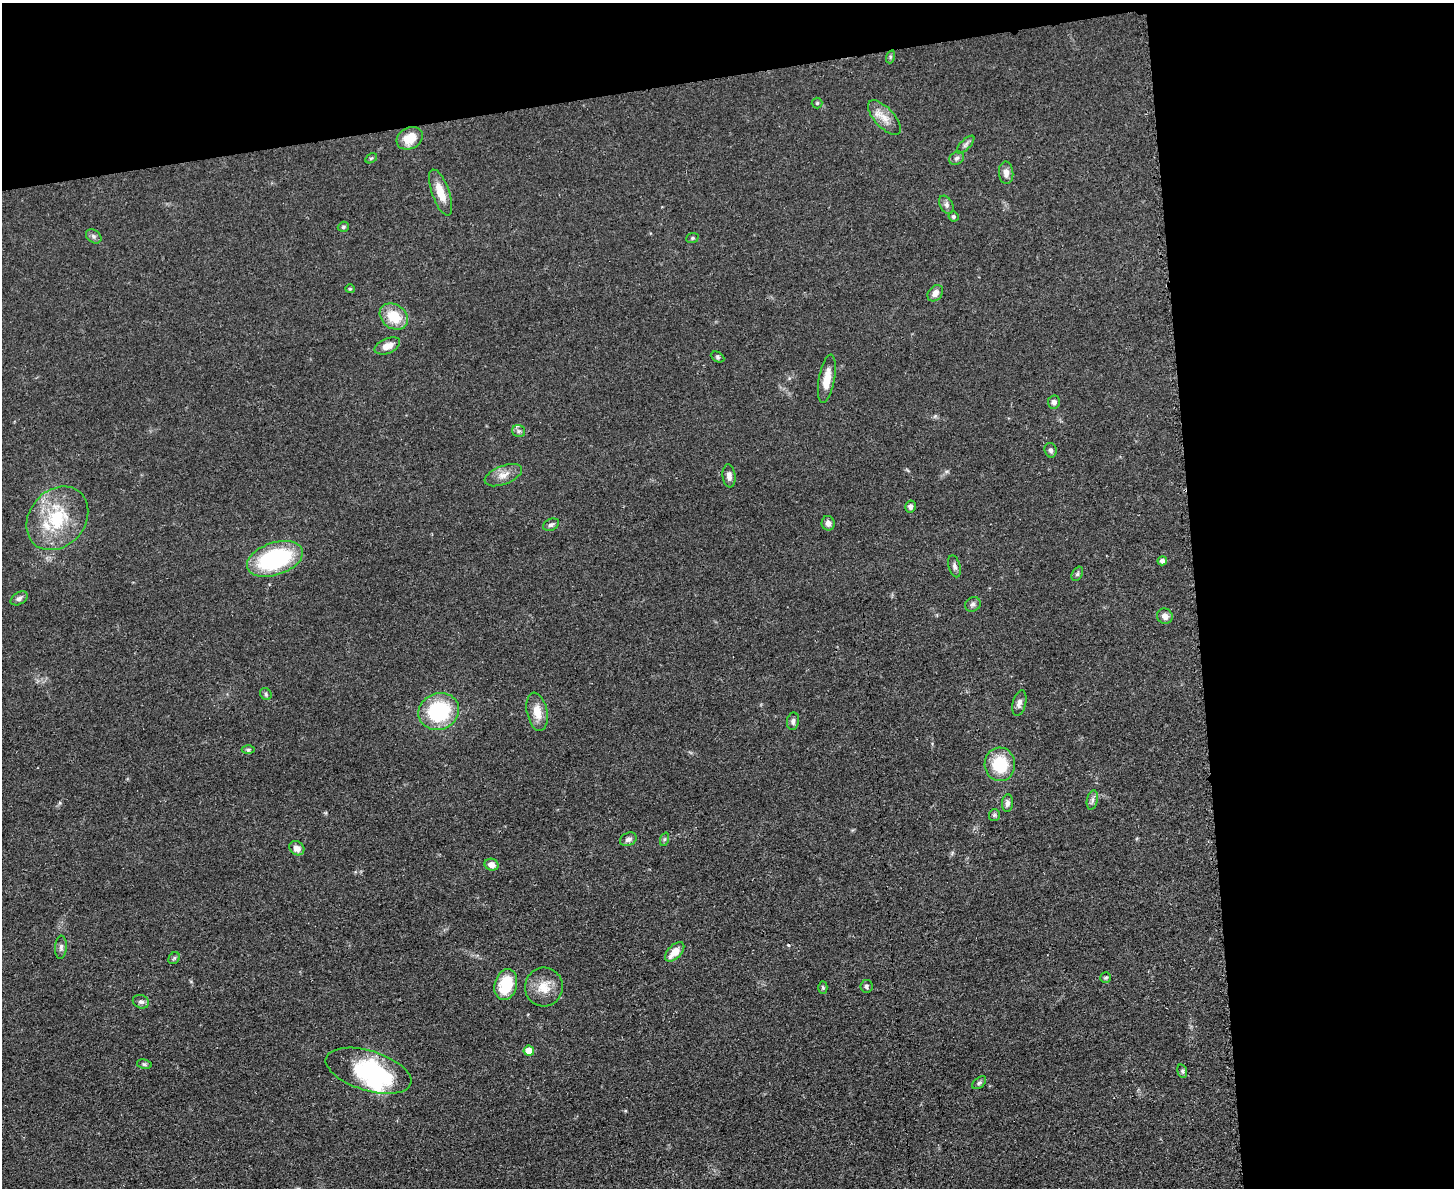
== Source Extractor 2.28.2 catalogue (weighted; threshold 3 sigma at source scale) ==
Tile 3 of 3 x 4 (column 3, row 1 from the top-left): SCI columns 3044-4495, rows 3569-4754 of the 4749 x 4766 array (HDU 1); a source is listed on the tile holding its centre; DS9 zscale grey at full resolution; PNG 1456 x 1190 px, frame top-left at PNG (2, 3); each listed source drawn as its Kron ellipse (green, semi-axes under 4 px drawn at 4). Shown black and unused: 24% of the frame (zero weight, under 3 of 4 exposures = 2% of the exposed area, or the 3 px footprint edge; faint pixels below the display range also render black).
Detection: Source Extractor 2.28.2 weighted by HDU 2 'WHT'; one run over the whole footprint, this tile lists its part. Background 0.0456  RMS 0.0053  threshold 0.0238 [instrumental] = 3 sigma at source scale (4.5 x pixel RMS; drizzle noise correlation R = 1.50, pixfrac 1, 0.05/0.05 arcsec/px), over >= 5 px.
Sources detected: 67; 1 inside a brighter object's white glare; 1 cosmic-ray / hot-pixel residue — neither listed nor drawn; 1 inside a brighter listed object's ellipse — not listed separately; the other 64 listed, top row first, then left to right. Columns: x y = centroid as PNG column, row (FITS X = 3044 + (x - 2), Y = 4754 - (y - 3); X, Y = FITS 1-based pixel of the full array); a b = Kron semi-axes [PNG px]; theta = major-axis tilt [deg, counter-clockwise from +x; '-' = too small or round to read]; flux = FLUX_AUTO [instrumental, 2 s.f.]
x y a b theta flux
890 57 7 4 72 0.79
817 103 5 5 - 0.81
884 118 22 10 -47 6.3
410 138 14 10 29 9.9
965 144 11 5 45 1.6
371 158 6 4 30 0.68
957 158 8 6 34 1.5
1006 173 11 7 -86 3.2
441 192 24 8 -70 8
946 205 9 6 -61 1.7
953 216 5 4 - 0.87
343 227 5 5 - 0.88
94 236 8 6 -36 1.4
692 238 6 5 - 0.79
350 289 5 4 - 0.6
935 293 9 6 52 3.3
394 316 15 12 -37 14
387 346 13 7 23 5.2
717 357 7 5 -28 0.94
827 379 24 8 80 8.6
1054 402 6 6 - 2
519 431 6 6 - 1.2
1051 450 7 6 - 1.4
503 475 20 9 21 5
729 476 11 6 -83 2.4
910 507 6 5 - 1.9
57 518 34 28 49 30
828 523 7 6 - 2.5
551 525 8 5 24 1.5
275 559 29 16 18 53
1162 561 5 4 - 1.7
955 566 11 6 -74 1.8
1077 574 8 5 60 1
19 598 9 6 31 1.9
973 604 8 6 34 1.6
1165 616 8 7 - 3.5
266 694 6 5 - 0.95
1019 703 13 6 76 2.5
439 711 20 18 25 43
537 712 19 10 -79 7.5
793 721 8 6 80 1.6
248 750 6 4 0 0.91
1000 764 17 15 -84 21
1092 800 10 5 77 1.7
1007 803 8 5 84 2
994 815 6 5 - 0.85
628 839 9 6 21 2
665 839 7 4 71 0.92
297 848 8 6 -35 3.7
491 865 7 6 - 3.7
61 947 12 6 86 1.8
675 952 12 6 45 6.9
174 958 6 5 - 0.85
1106 978 5 5 - 0.81
506 985 16 11 74 18
866 986 6 6 - 1.1
544 987 19 19 - 9.5
823 988 6 4 -88 0.7
141 1002 8 6 -23 1.6
529 1051 5 5 - 10
144 1064 7 5 -10 0.94
368 1071 44 20 -17 55
1182 1071 7 4 -73 0.9
979 1083 8 5 41 1